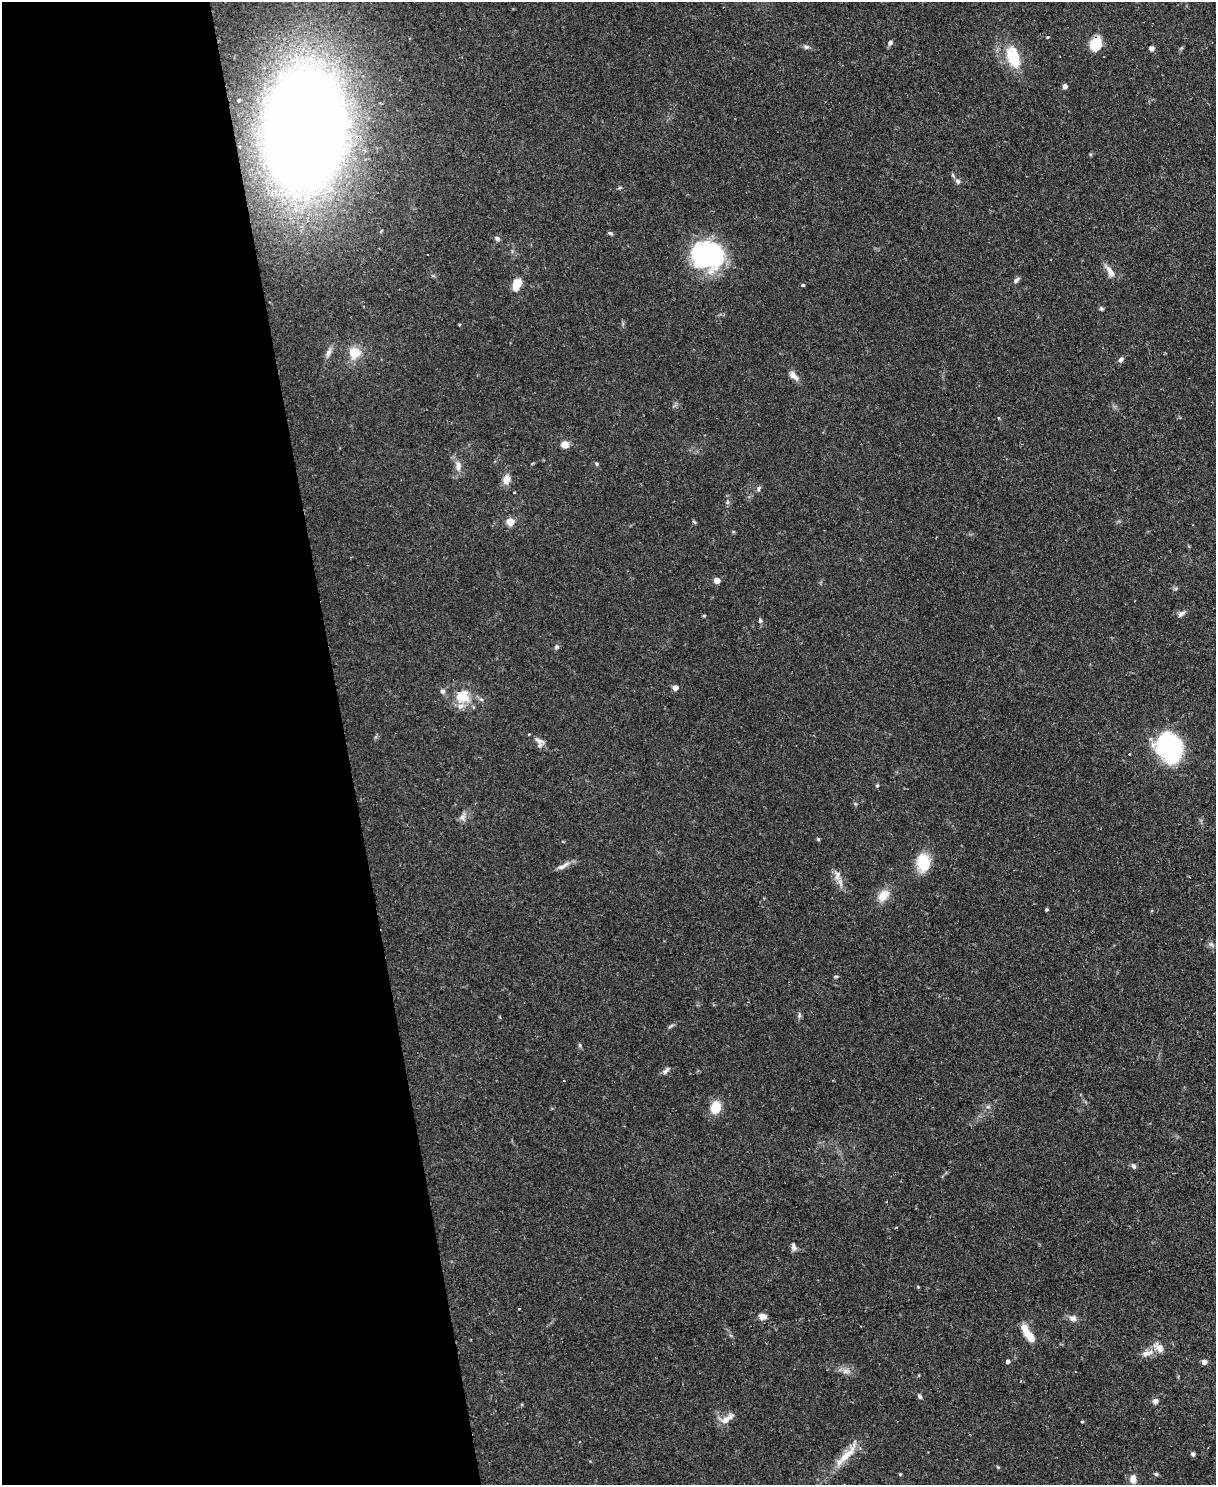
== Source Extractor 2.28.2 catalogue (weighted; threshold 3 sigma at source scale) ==
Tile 5 of 4 x 3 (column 1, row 2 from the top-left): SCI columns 1-1214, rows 1620-3102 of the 4856 x 4838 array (HDU 1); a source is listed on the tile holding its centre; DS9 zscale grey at full resolution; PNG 1218 x 1487 px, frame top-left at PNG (2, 2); no overlay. Shown black and unused: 28% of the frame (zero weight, under 2 of 3 exposures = <1% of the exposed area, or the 3 px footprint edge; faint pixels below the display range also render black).
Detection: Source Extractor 2.28.2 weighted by HDU 2 'WHT'; one run over the whole footprint, this tile lists its part. Background 0.0859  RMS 0.006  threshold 0.0271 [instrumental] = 3 sigma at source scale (4.5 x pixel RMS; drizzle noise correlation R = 1.50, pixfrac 1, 0.05/0.05 arcsec/px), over >= 5 px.
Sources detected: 78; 2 cosmic-ray / hot-pixel residue — not listed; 4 inside a brighter listed object's ellipse — not listed separately; the other 72 listed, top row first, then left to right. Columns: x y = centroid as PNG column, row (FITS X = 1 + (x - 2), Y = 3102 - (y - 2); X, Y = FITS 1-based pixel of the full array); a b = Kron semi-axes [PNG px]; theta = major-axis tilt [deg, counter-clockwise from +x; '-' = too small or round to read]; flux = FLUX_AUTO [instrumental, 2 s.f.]
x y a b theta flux
1047 37 3 3 - 1
890 43 7 6 - 1.6
1096 44 13 9 64 16
806 47 7 6 - 1.7
1151 48 5 5 - 2.7
1013 57 27 14 -72 22
1065 86 5 5 - 2.1
305 129 99 62 87 930
958 181 7 6 - 1.7
610 233 7 4 -12 1
497 238 7 6 - 1.5
707 254 34 28 -8 81
1110 271 19 7 -59 4.7
1016 280 10 5 47 1.6
517 284 12 7 70 10
803 285 4 3 - 1.5
1101 309 6 4 -34 1
328 352 15 6 68 3
354 353 13 13 - 10
1121 360 7 5 57 1.8
793 376 15 7 -45 3.8
564 444 7 7 - 5.9
596 464 6 4 -39 0.85
458 466 15 7 -83 4.3
506 479 14 9 75 4.5
759 488 8 4 89 1.1
515 492 3 2 - 0.67
510 521 5 5 - 20
694 522 7 3 -37 0.76
717 580 4 4 - 6.6
1181 614 11 6 32 2
704 616 5 3 - 0.57
760 621 6 5 - 1.1
557 647 7 6 - 1.2
675 688 5 4 - 5.1
462 696 21 19 -15 16
539 742 14 9 -53 3.4
1169 748 29 23 -59 79
1129 754 2 2 - 0.39
877 786 5 4 - 0.7
463 817 12 8 77 2.9
818 839 6 3 -18 0.67
923 862 18 13 -78 19
563 866 20 6 28 3.4
838 875 16 10 -72 4.9
883 895 15 11 47 8.6
1046 910 4 3 - 0.74
1211 944 8 5 -41 1.5
836 976 6 4 1 0.76
799 1015 8 4 82 1.3
671 1026 10 3 40 1.1
580 1045 6 4 -89 0.85
666 1071 12 5 49 1.8
715 1107 13 10 76 11
1134 1166 8 6 -65 1.6
793 1247 11 6 -82 2.3
762 1316 10 7 -4 3.6
1073 1318 11 8 -13 2.9
1030 1336 17 9 -51 7.5
1159 1348 17 9 -46 4.8
1147 1353 19 7 15 4.5
1007 1361 4 4 - 1.6
1204 1362 5 4 - 3.6
845 1371 7 7 - 2.5
920 1397 7 5 -52 1.2
1155 1401 6 6 - 2.6
727 1419 21 7 37 5.4
1082 1422 3 3 - 1.1
1193 1454 5 5 - 1.3
846 1456 32 10 43 12
1156 1474 5 5 - 0.93
1133 1479 11 8 87 3.9
Overlapping masked pixels (flux is a lower limit): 3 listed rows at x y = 1096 44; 305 129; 462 696